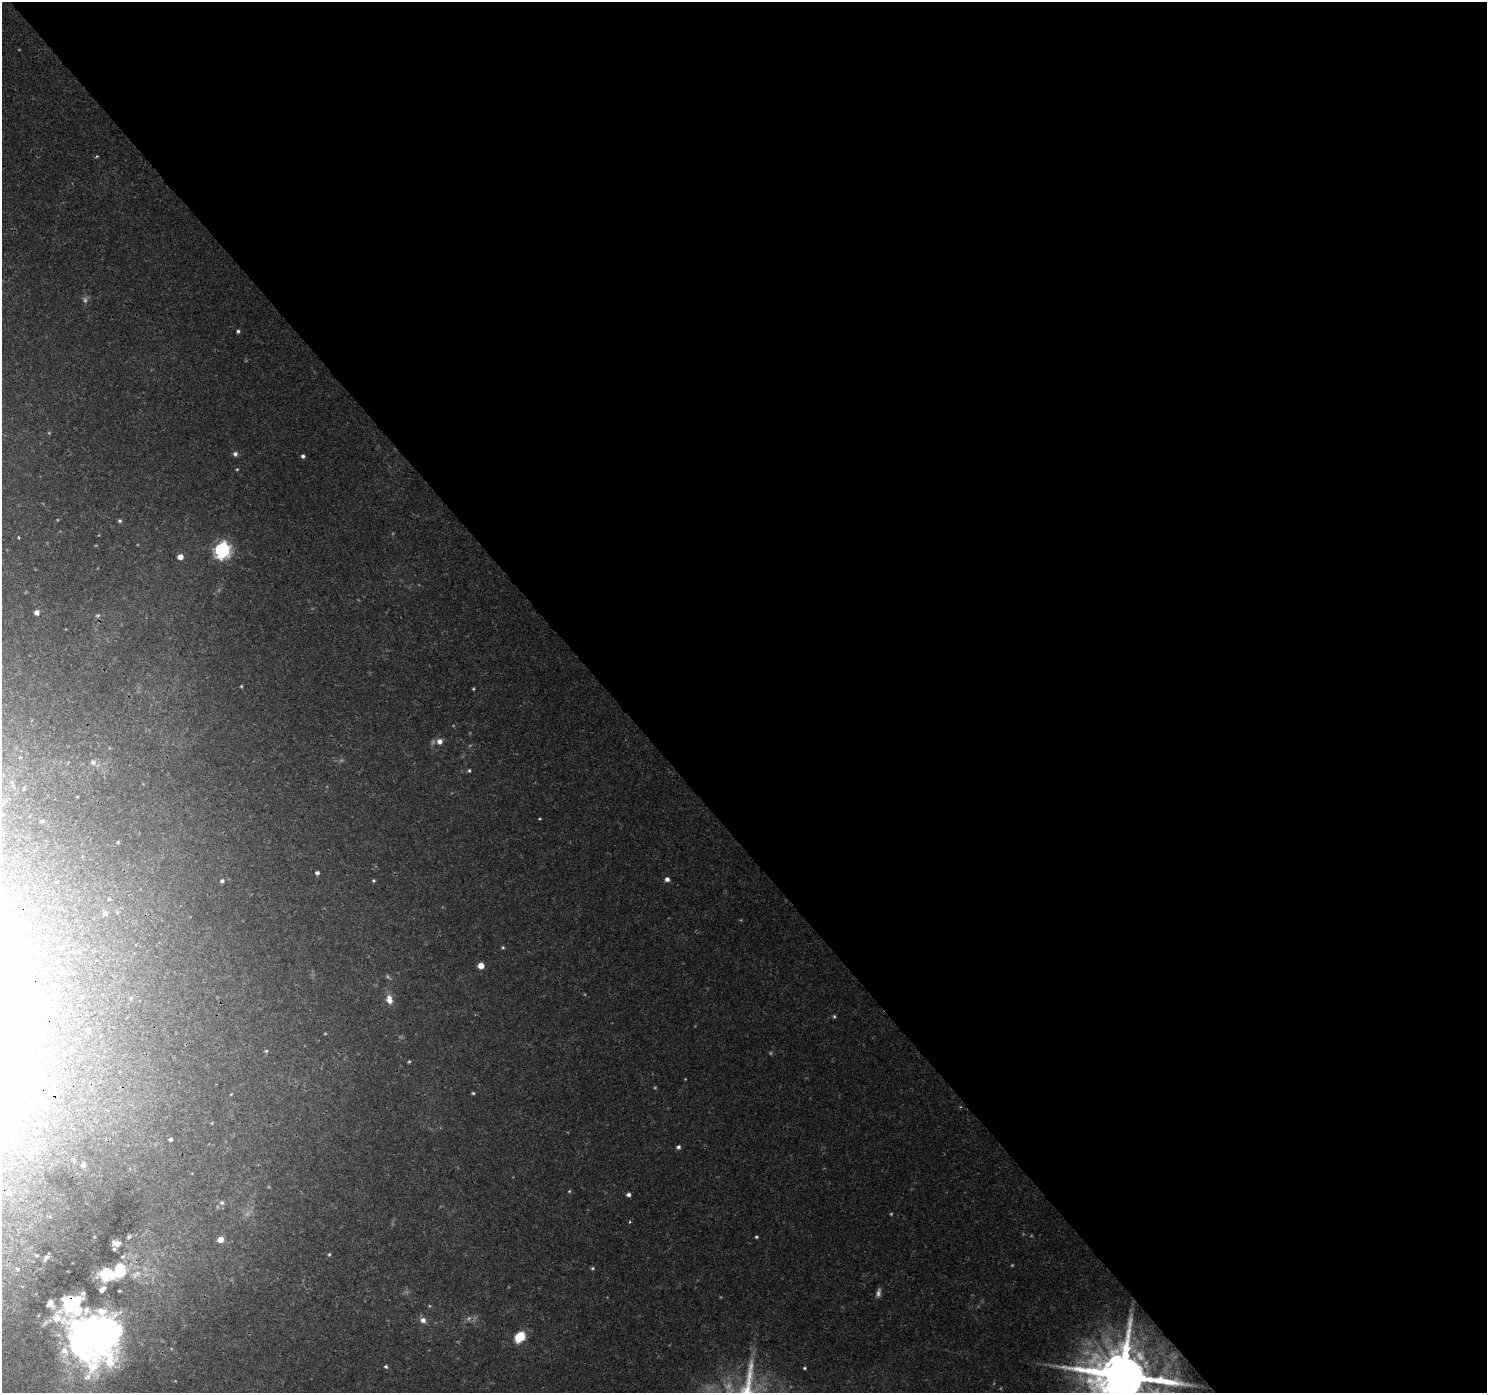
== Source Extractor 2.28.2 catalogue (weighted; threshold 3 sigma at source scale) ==
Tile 8 of 4 x 4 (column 4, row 2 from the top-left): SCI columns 4502-5986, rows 2957-4347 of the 6038 x 5976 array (HDU 1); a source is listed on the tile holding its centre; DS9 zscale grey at full resolution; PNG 1489 x 1395 px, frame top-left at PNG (2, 2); no overlay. Shown black and unused: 59% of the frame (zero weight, under 3 of 4 exposures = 5% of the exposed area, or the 3 px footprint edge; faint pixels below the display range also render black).
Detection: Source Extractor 2.28.2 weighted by HDU 2 'WHT'; one run over the whole footprint, this tile lists its part. Background 0.011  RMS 0.0015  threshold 0.00658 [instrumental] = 3 sigma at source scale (4.5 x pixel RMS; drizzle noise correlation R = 1.50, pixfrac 1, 0.0396/0.0396 arcsec/px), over >= 5 px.
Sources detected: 81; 11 too faint to see at this stretch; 7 inside a brighter object's white glare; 1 cosmic-ray / hot-pixel residue — not listed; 6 inside a brighter listed object's ellipse — not listed separately; the other 56 listed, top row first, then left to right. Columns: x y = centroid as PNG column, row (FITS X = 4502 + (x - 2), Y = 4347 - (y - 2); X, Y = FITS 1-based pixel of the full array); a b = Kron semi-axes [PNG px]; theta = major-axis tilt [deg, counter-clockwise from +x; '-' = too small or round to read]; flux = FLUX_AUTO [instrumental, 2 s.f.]
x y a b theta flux
238 331 4 4 - 0.29
49 433 5 3 - 0.12
235 454 7 6 - 0.46
303 456 4 4 - 0.4
120 521 5 5 - 0.29
222 550 7 7 - 44
180 557 5 5 - 1.2
37 612 5 5 - 0.76
98 615 6 6 - 0.3
241 686 4 3 - 0.15
473 689 4 3 - 0.17
439 741 6 6 - 0.93
93 762 9 8 - 0.73
469 771 5 4 - 0.2
42 821 6 5 - 0.23
118 842 4 4 - 0.16
317 873 4 4 - 0.4
667 879 5 5 - 0.64
222 881 5 5 - 0.38
374 881 5 5 - 0.22
105 913 5 5 - 0.45
503 947 5 4 - 0.18
481 966 5 5 - 1.5
389 999 12 8 -78 1.3
266 1051 5 5 - 0.23
64 1053 3 3 - 0.19
409 1061 4 4 - 0.17
473 1093 4 4 - 0.18
25 1102 15 12 17 2.6
170 1139 4 3 - 0.33
12 1143 21 13 83 3.8
678 1147 5 5 - 0.38
31 1153 15 10 45 1.8
74 1160 5 4 - 0.19
83 1165 4 4 - 0.38
569 1191 5 4 - 0.16
9 1192 11 9 29 1.3
628 1195 5 4 - 0.48
222 1203 7 6 - 0.35
129 1237 6 5 - 0.27
756 1237 4 3 - 0.2
220 1239 5 4 - 1.5
116 1243 9 6 -8 1
114 1249 5 4 - 0.2
329 1254 5 4 - 0.21
592 1268 5 4 - 0.21
17 1269 6 4 -25 0.25
119 1271 16 11 75 5.1
136 1274 16 8 31 1.2
72 1304 64 56 -76 18
423 1320 8 7 - 0.82
520 1337 12 9 48 3.5
102 1339 74 44 56 49
386 1366 5 5 - 0.27
804 1368 4 3 - 0.19
1122 1376 17 15 10 1300
Overlapping masked pixels (flux is a lower limit): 4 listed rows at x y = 9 1192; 72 1304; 102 1339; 1122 1376
Isophote crosses this tile's border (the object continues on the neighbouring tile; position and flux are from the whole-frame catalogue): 2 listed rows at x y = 12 1143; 1122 1376